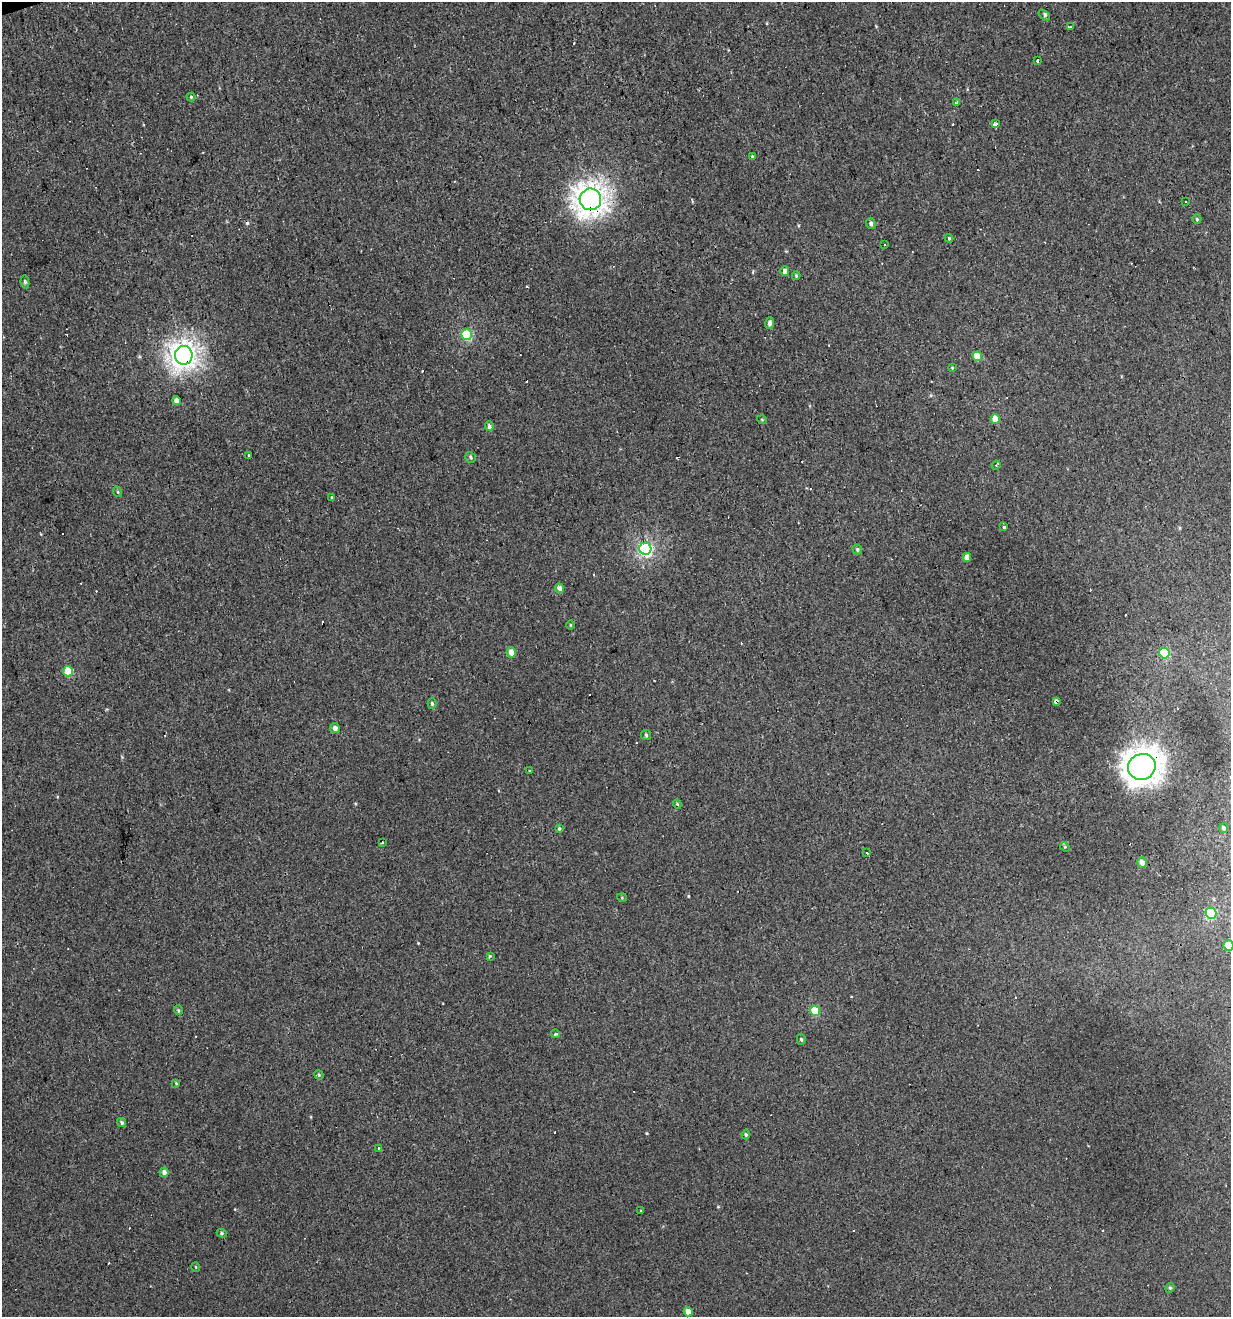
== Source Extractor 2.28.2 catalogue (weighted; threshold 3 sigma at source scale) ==
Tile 11 of 4 x 4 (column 3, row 3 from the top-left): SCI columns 2563-3791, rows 1316-2630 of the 5072 x 5261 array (HDU 1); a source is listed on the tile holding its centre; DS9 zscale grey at full resolution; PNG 1233 x 1319 px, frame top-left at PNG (2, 2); each listed source drawn as its Kron ellipse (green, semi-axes under 4 px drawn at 4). Shown black and unused: <1% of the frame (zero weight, under 3 of 4 exposures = <1% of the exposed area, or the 3 px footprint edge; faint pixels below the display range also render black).
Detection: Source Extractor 2.28.2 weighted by HDU 2 'WHT'; one run over the whole footprint, this tile lists its part. Background 0.00193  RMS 0.0037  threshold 0.0167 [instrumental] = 3 sigma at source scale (4.5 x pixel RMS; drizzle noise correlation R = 1.50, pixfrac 1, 0.0396/0.0396 arcsec/px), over >= 5 px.
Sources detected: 100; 29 cosmic-ray / hot-pixel residue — neither listed nor drawn; the other 71 listed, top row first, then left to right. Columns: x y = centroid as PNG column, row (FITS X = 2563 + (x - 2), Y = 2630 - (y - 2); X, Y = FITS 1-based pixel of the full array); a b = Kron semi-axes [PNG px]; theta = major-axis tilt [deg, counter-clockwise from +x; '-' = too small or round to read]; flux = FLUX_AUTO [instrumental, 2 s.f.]
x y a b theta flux
1044 15 6 4 -42 0.62
1070 27 3 2 - 0.54
1037 60 4 3 - 0.71
191 97 4 4 - 0.37
957 103 3 3 - 1.5
996 124 4 3 - 2.3
752 156 3 3 - 1
590 199 11 11 - 270
1186 202 3 2 - 0.44
1197 219 5 4 - 0.43
871 223 5 4 - 0.98
949 238 4 4 - 0.36
885 245 3 3 - 0.99
785 271 4 4 - 2.1
796 276 4 4 - 0.39
25 282 6 4 -80 0.63
769 323 6 4 84 1.3
467 335 5 5 - 21
184 355 9 9 - 200
977 356 5 4 - 6.1
952 368 4 3 - 0.31
177 401 4 4 - 1.9
995 419 5 4 - 5
762 420 5 3 - 0.29
489 426 5 3 - 2.9
248 455 4 3 - 2.6
470 457 5 5 - 0.7
996 465 4 3 - 0.42
118 492 5 3 - 0.37
332 498 3 3 - 0.85
1004 527 3 3 - 20
645 549 6 6 - 56
857 549 5 4 - 0.62
967 557 4 4 - 2.9
560 588 5 4 - 2
570 625 5 3 - 0.3
511 652 5 4 - 3
1164 653 5 5 - 22
68 671 5 5 - 12
1056 702 3 3 - 100
432 704 5 4 - 0.63
335 728 5 5 - 1.6
646 735 5 5 - 0.59
1142 767 14 13 - 370
529 771 3 2 - 0.4
677 804 4 3 - 0.32
559 828 4 3 - 0.51
1224 828 5 4 - 0.75
382 842 3 3 - 0.64
1065 847 5 4 - 0.46
867 853 3 2 - 0.77
1142 863 5 4 - 2
622 898 5 3 - 0.32
1211 913 5 5 - 20
1229 945 5 5 - 6.4
490 956 3 3 - 0.49
178 1010 5 3 - 0.39
815 1011 5 5 - 9.4
555 1034 4 3 - 0.95
801 1039 5 4 - 0.5
319 1075 5 4 - 0.39
176 1083 4 3 - 0.3
122 1123 5 4 - 0.71
746 1134 5 4 - 0.53
379 1149 3 3 - 2
164 1172 4 4 - 1.5
641 1210 3 3 - 0.64
222 1233 5 4 - 0.48
196 1267 4 3 - 0.28
1170 1288 5 4 - 0.49
688 1312 5 4 - 3.1
Overlapping masked pixels (flux is a lower limit): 4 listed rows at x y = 590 199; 184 355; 1056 702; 1142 767
Isophote crosses this tile's border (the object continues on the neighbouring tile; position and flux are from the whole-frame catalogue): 1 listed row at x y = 1229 945